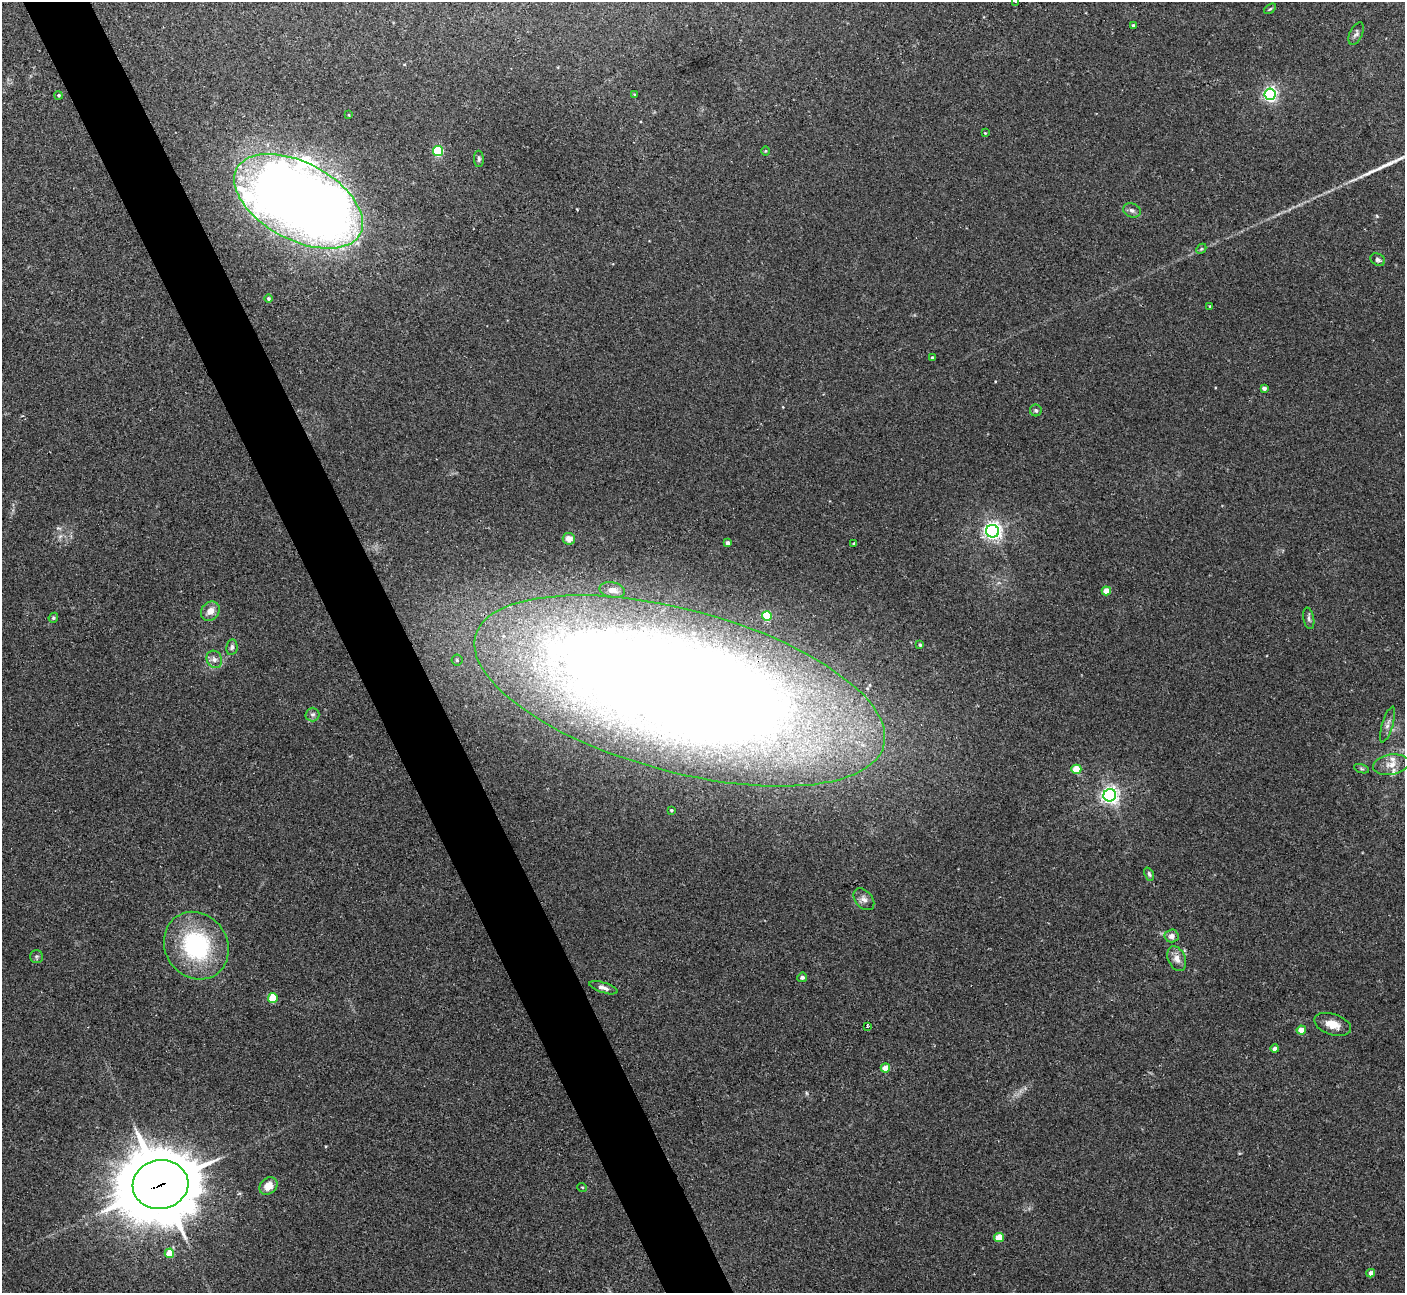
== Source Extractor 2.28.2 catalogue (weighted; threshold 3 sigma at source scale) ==
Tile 11 of 4 x 4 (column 3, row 3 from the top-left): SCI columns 2849-4251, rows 1478-2768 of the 5684 x 5663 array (HDU 1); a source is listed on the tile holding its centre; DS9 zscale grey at full resolution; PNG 1407 x 1295 px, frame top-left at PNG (2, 2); each listed source drawn as its Kron ellipse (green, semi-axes under 4 px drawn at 4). Shown black and unused: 5% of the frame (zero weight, under 2 of 3 exposures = <1% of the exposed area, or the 3 px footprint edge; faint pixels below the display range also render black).
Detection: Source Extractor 2.28.2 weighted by HDU 2 'WHT'; one run over the whole footprint, this tile lists its part. Background 0.0444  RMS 0.0076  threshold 0.0341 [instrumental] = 3 sigma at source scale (4.5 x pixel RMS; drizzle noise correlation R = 1.50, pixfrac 1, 0.05/0.05 arcsec/px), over >= 5 px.
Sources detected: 67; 2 inside a brighter object's white glare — neither listed nor drawn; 2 inside a brighter listed object's ellipse — not listed separately; the other 63 listed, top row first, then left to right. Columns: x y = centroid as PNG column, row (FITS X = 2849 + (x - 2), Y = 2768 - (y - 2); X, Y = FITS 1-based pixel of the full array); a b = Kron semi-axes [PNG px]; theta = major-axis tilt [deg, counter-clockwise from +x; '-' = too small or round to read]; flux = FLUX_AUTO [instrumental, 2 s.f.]
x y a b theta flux
1016 2 3 3 - 3.6
1270 9 7 3 36 0.85
1133 25 3 3 - 0.94
1356 34 12 6 65 2.3
1270 94 6 5 - 190
58 95 4 4 - 1.2
635 95 4 3 - 1
349 115 3 2 - 0.48
985 133 3 3 - 0.51
438 151 5 5 - 57
766 151 5 3 - 0.7
479 159 8 5 -89 1.4
298 201 70 38 -28 1300
1132 210 9 7 -19 2.5
1201 249 6 4 44 1
1378 260 8 6 -27 1.8
268 298 4 4 - 0.99
1210 306 3 2 - 0.51
933 358 3 3 - 1.6
1264 388 4 4 - 2.7
1036 410 6 6 - 1.5
993 531 6 6 - 340
569 539 6 6 - 6.6
727 543 4 4 - 2.4
854 543 3 2 - 0.78
612 590 13 8 -10 3.9
1106 591 4 4 - 12
210 611 10 8 48 6.4
767 616 5 5 - 33
53 618 5 4 - 1.3
1309 618 11 5 -79 2.1
920 645 4 4 - 0.89
232 647 8 5 81 1.8
214 659 9 7 -64 3.4
457 660 5 5 - 1.3
680 691 211 81 -15 2300
312 714 7 7 - 2.1
1387 724 19 5 73 3.6
1391 765 18 10 10 7.8
1076 769 5 4 - 17
1361 769 8 3 -19 1.1
1110 795 6 6 - 310
671 810 3 3 - 0.72
1149 874 7 4 -67 1.6
864 899 12 8 -48 4
1172 936 7 6 - 4
196 946 35 31 -55 83
36 957 6 6 - 1.5
1177 959 13 8 -66 5.3
802 977 5 4 - 2.2
603 988 15 5 -17 3.5
273 998 5 5 - 24
1333 1024 19 10 -18 9.7
867 1027 3 3 - 4.1
1301 1030 4 4 - 9.8
1275 1049 4 4 - 3.4
885 1068 4 4 - 12
160 1185 28 24 10 5800
268 1186 10 7 40 8
582 1187 5 3 - 0.67
999 1237 5 4 - 18
169 1253 5 4 - 14
1371 1273 4 4 - 4.2
Overlapping masked pixels (flux is a lower limit): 2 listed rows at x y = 680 691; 160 1185
Isophote crosses this tile's border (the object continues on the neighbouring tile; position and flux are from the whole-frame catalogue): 1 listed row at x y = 1016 2
Unlisted compact peaks at least as high as the median listed source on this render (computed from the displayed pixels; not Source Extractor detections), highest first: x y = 1372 171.